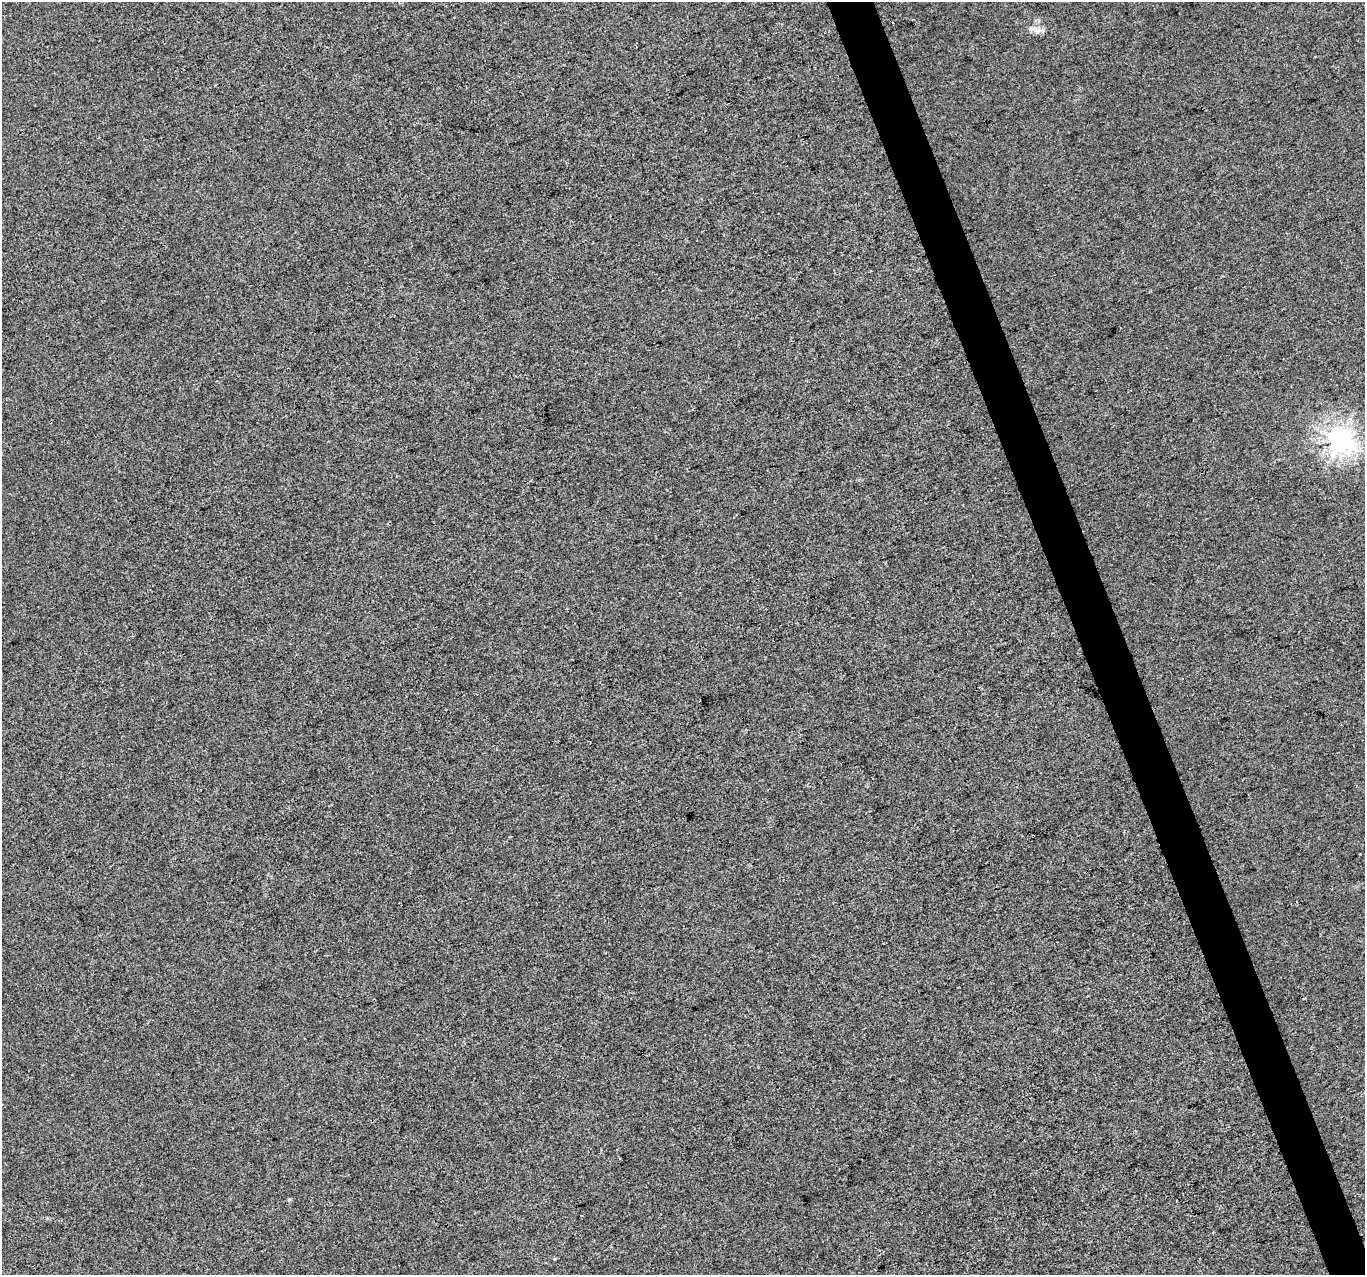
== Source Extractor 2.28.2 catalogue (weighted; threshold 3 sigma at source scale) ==
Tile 6 of 4 x 4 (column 2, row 2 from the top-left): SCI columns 1366-2728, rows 2671-3943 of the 5453 x 5286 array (HDU 1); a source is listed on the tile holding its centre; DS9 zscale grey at full resolution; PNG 1367 x 1277 px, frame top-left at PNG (2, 2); no overlay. Shown black and unused: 3% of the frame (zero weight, under 3 of 4 exposures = <1% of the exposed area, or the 3 px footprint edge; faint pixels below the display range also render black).
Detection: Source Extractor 2.28.2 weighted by HDU 2 'WHT'; one run over the whole footprint, this tile lists its part. Background 3.49e-05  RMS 0.0036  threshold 0.0161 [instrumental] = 3 sigma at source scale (4.5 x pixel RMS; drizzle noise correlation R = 1.50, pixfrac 1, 0.0396/0.0396 arcsec/px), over >= 5 px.
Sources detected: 3; all 3 listed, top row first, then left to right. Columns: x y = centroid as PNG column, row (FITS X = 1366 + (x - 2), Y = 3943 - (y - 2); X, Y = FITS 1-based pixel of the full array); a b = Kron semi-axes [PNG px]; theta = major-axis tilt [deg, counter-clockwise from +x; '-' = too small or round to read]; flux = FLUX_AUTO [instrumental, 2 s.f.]
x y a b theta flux
1031 29 7 5 44 0.99
1340 440 8 7 - 260
289 1200 5 5 - 0.45